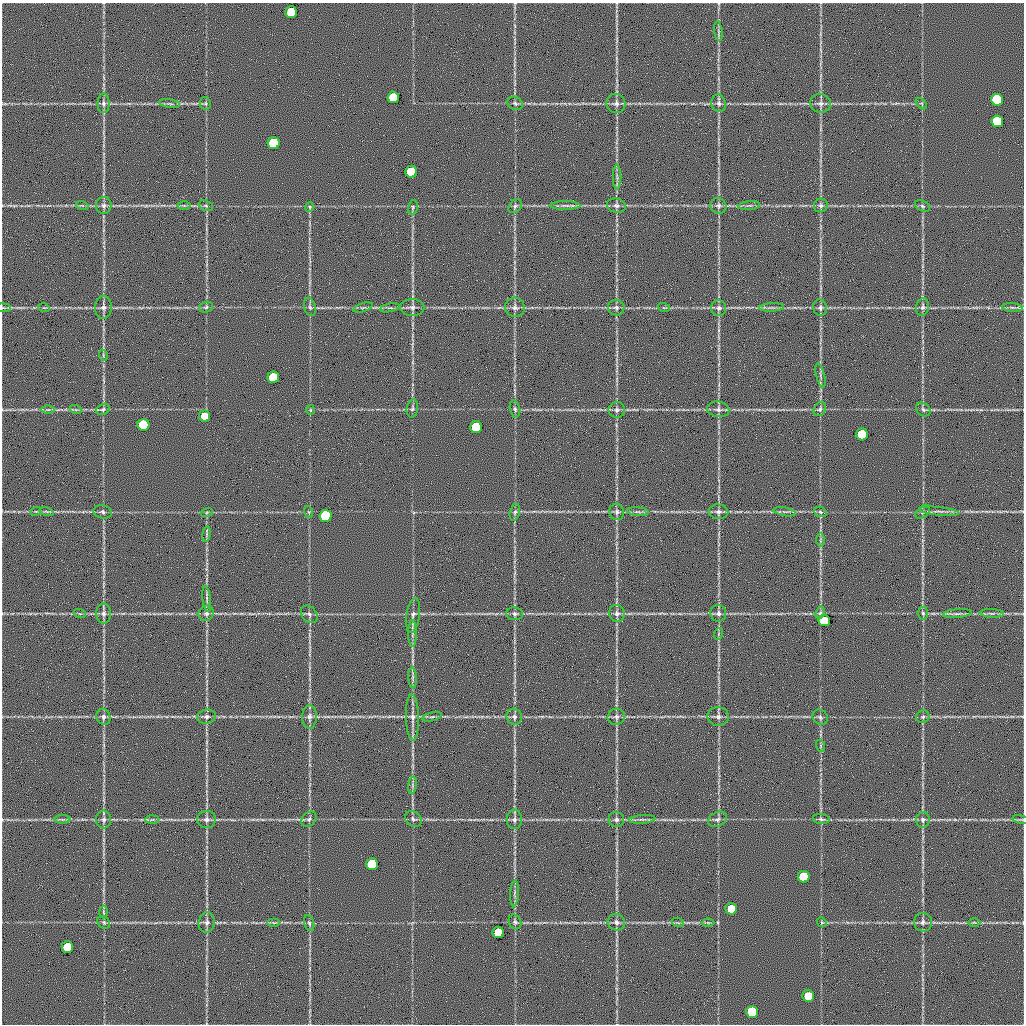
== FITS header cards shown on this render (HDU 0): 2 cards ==
NAXIS1  =                 1022 / length of data axis 1
NAXIS2  =                 1022 / length of data axis 2

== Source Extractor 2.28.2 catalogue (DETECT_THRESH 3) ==
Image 1022 x 1022 px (HDU 0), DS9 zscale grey, 1 PNG px = 1 image px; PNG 1026 x 1026 px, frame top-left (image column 1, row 1022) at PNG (2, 3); each listed source drawn as its Kron ellipse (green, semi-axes under 4 px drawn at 4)
Background 0.638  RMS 8.4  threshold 25.1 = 3 sigma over >= 5 px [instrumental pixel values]
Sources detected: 140; all 140 listed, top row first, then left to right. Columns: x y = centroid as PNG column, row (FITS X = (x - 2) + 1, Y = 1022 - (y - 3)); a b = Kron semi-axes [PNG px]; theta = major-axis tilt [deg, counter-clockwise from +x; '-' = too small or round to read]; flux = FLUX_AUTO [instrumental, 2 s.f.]
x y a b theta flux
291 12 6 6 - 57000
718 31 10 4 -82 1300
393 97 6 6 - 57000
997 100 6 6 - 170000
103 103 10 6 -90 1800
205 103 6 5 - 940
515 103 8 6 -28 1400
616 103 10 9 - 2500
719 103 9 7 -78 2000
821 103 10 9 - 2600
170 104 10 3 -9 1100
921 104 7 4 -45 790
997 121 6 6 - 85000
274 143 6 6 - 150000
411 172 6 6 - 80000
617 177 12 2 90 1600
82 205 6 4 -19 740
104 205 8 7 - 2100
565 205 15 4 0 1900
821 205 7 6 - 1700
184 206 6 4 0 800
206 206 7 5 -19 1200
515 206 8 6 47 1500
616 206 9 7 -11 2100
718 206 8 7 - 1800
749 206 11 4 5 1400
922 206 8 5 -28 1300
310 207 5 3 - 590
413 207 7 4 75 960
103 307 11 8 85 2600
206 307 7 5 17 1200
310 307 9 5 -75 1400
412 307 12 8 -2 2700
515 307 10 9 - 2400
771 307 12 4 3 1700
923 307 9 6 80 1800
1012 307 10 4 -5 1300
3 308 7 4 -8 710
44 308 6 3 -18 600
363 308 10 2 18 740
390 308 10 3 10 980
616 308 8 7 - 1900
664 308 6 4 -18 670
719 308 8 7 - 2000
820 308 8 7 - 1800
103 355 6 3 -73 710
820 375 12 3 -77 1300
273 377 6 6 - 70000
412 408 9 5 79 1400
103 409 7 5 29 1100
515 409 8 5 -75 1200
718 409 11 7 -10 2400
820 409 7 6 - 1300
923 409 8 6 -39 1500
48 410 6 4 0 940
76 410 6 4 -19 770
310 410 5 3 - 510
617 410 8 8 - 1900
204 416 5 5 - 13000
143 425 6 6 - 150000
476 427 6 6 - 95000
862 434 6 6 - 96000
36 511 5 3 - 520
46 511 7 3 -19 790
939 511 20 3 -5 2400
103 512 9 6 -9 1700
207 512 6 4 19 680
309 512 6 3 -71 640
515 512 8 5 75 1400
617 512 8 7 - 1800
638 512 11 4 -5 1300
718 512 10 7 -4 2400
785 512 11 3 -10 1200
820 512 6 5 - 1100
923 512 8 5 43 1400
326 516 6 6 - 180000
207 534 7 3 81 910
820 540 7 4 89 900
207 599 13 3 -83 1600
103 613 10 7 90 2400
206 613 8 7 - 1900
617 613 8 7 - 2200
718 613 8 8 - 2000
820 613 6 4 61 810
923 613 6 5 - 1100
957 613 14 4 5 1900
992 613 12 4 -3 1500
80 614 6 4 -19 710
309 614 10 7 -52 1800
515 614 8 6 -7 1700
413 615 17 6 82 2800
824 621 6 5 - 25000
412 634 13 4 90 1900
718 634 6 3 71 630
413 678 10 4 -86 1400
718 716 10 9 - 2400
103 717 8 7 - 1900
206 717 9 7 11 1900
309 717 12 7 89 2700
432 717 10 3 15 960
514 717 8 7 - 1900
616 717 9 8 - 2100
820 717 8 7 - 1600
923 717 6 6 - 1300
412 718 23 6 -88 4100
821 746 6 4 -72 590
412 785 9 4 82 1200
62 819 8 4 0 1200
103 819 9 7 -90 2100
206 819 9 8 - 2300
309 819 8 6 44 1600
413 819 9 7 -38 1700
514 819 10 7 86 2100
616 819 8 7 - 1800
642 819 13 4 4 1700
717 819 10 7 28 1900
821 819 8 5 -6 1200
1021 819 8 3 -13 720
152 820 7 4 2 920
923 820 8 6 76 1700
372 864 6 6 - 120000
804 877 6 6 - 93000
515 893 13 4 87 1500
731 909 5 5 - 25000
103 912 6 4 -88 940
104 922 7 5 -46 1200
207 922 10 8 79 2200
515 922 8 6 -67 1300
616 922 9 8 - 2300
822 922 5 4 - 690
923 922 9 9 - 2300
974 922 6 4 -1 840
274 923 6 4 0 870
309 923 8 5 -75 1200
678 923 6 4 -19 780
708 923 6 4 -1 790
498 932 6 5 - 34000
67 947 6 5 - 48000
808 996 6 6 - 28000
752 1012 6 6 - 97000
At the frame edge (FLAGS 8, measured only in part): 1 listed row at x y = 3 308